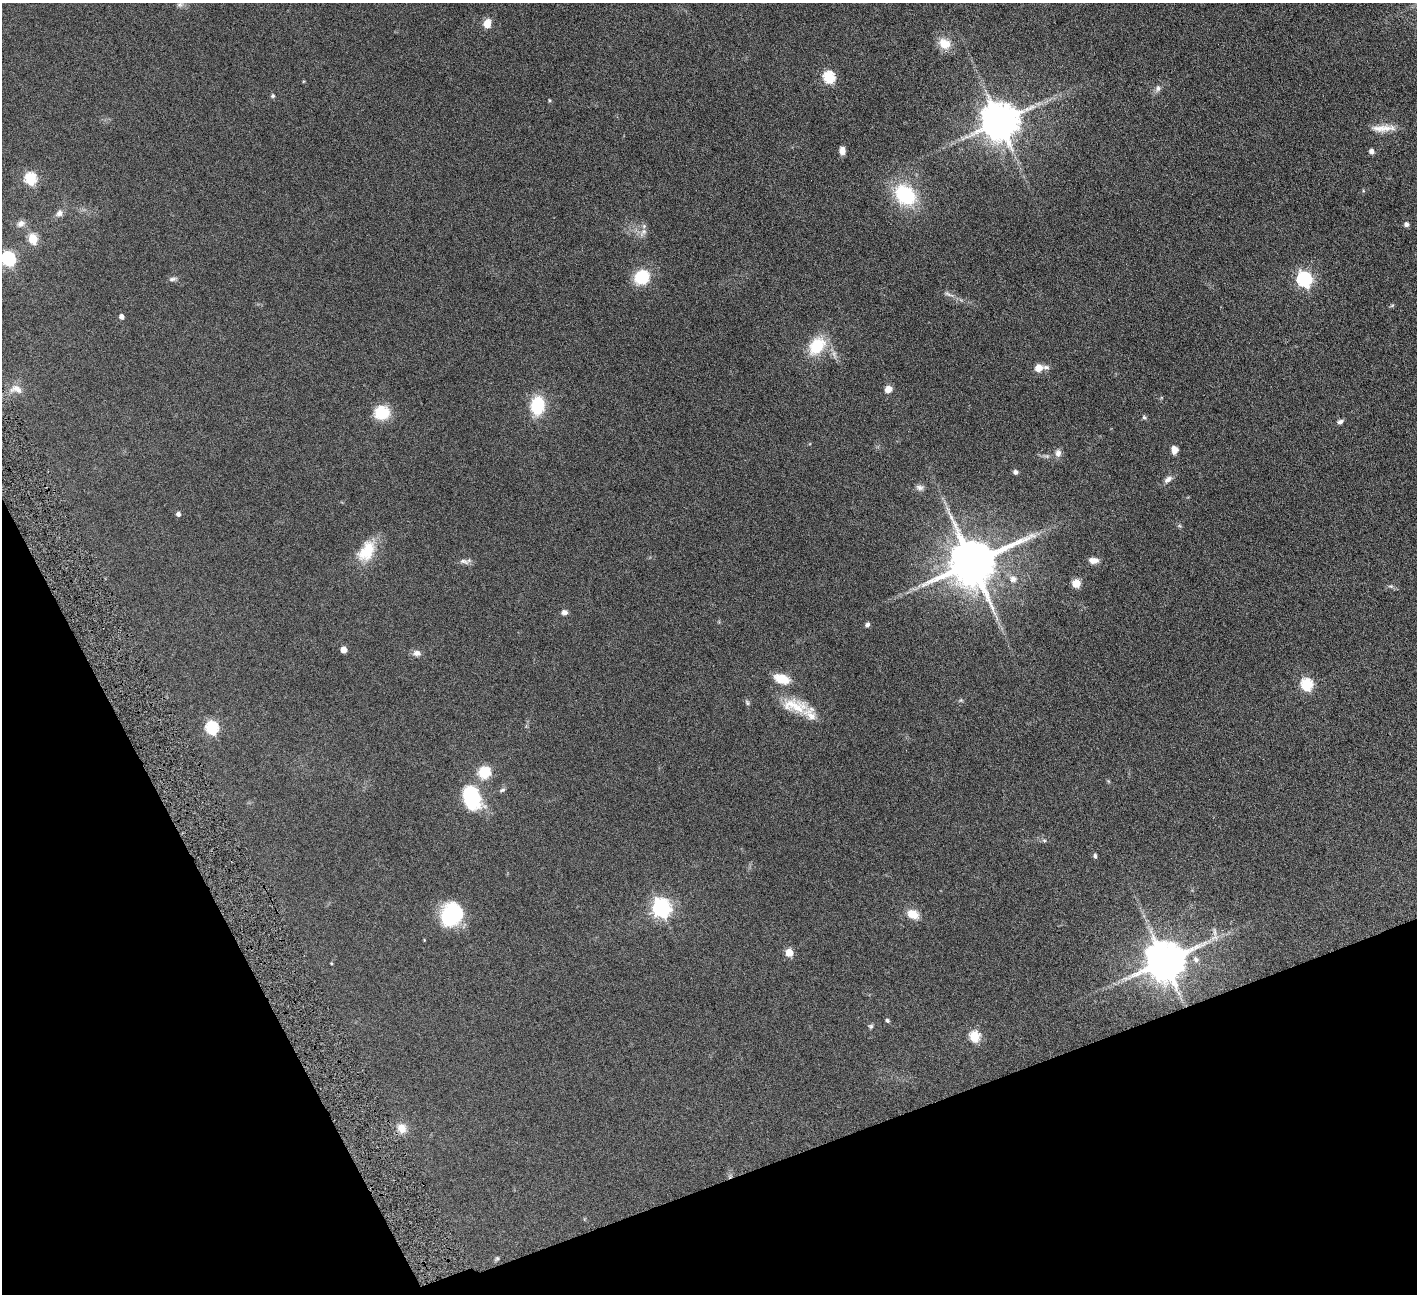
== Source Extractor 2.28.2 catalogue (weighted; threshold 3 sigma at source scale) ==
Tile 14 of 4 x 4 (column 2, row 4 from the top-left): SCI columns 1419-2833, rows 297-1588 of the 5666 x 5629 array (HDU 1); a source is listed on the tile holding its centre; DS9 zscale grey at full resolution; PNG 1419 x 1296 px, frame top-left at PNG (2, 3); no overlay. Shown black and unused: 19% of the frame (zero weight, under 4 of 8 exposures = <1% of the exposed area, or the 3 px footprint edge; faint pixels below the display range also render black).
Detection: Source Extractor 2.28.2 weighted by HDU 2 'WHT'; one run over the whole footprint, this tile lists its part. Background 0.128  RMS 0.0061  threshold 0.0249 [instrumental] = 3 sigma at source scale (4.09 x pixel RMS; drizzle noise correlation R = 1.36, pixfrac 0.8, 0.05/0.05 arcsec/px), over >= 5 px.
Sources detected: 80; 1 too faint to see at this stretch — not listed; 3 inside a brighter listed object's ellipse — not listed separately; the other 76 listed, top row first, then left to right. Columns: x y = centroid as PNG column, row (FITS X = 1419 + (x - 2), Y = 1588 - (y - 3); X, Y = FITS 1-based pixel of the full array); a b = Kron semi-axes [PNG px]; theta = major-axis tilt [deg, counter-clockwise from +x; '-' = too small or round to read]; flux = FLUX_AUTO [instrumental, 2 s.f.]
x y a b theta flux
180 4 9 7 23 1.9
487 23 9 7 82 5.7
944 44 17 13 -29 8
829 77 6 6 - 53
1158 88 9 7 73 2
273 96 5 5 - 0.98
549 100 5 3 - 0.52
999 122 11 11 - 1600
1383 128 33 9 3 7.3
842 150 9 7 -88 3
1371 151 6 5 - 1.8
30 179 6 6 - 50
905 195 19 15 -42 41
59 213 11 8 56 2.5
21 224 11 8 29 2.6
1406 225 5 4 - 2.1
643 232 14 7 56 2.8
33 239 6 5 - 26
8 259 7 6 - 94
642 277 15 13 38 21
172 279 10 5 10 1.5
1304 279 7 6 - 120
949 294 17 4 -21 2.2
1392 305 6 3 20 0.66
121 317 5 4 - 2.4
817 346 23 16 52 19
1039 368 9 8 - 5.6
16 389 19 11 -9 5.3
888 389 7 7 - 4.5
537 406 13 9 86 32
382 413 18 15 11 13
1144 417 6 5 - 0.85
1340 422 7 5 19 1.6
1174 450 9 7 -89 3.4
1058 453 11 8 87 2.7
1015 472 6 5 - 1.4
1168 479 12 7 35 2.6
920 488 11 8 -4 2.2
178 514 5 4 - 2
1179 526 6 4 17 0.67
367 551 30 18 59 16
1093 560 11 6 -3 4.1
464 561 15 7 -13 2.3
972 563 14 13 - 3100
1013 579 10 9 - 3.5
1076 584 5 5 - 16
1391 586 7 5 -7 1.1
564 612 7 6 - 2
867 625 6 5 - 1.4
344 650 5 5 - 6.2
417 653 11 8 -7 2.6
781 679 15 9 -19 12
1306 685 6 6 - 50
961 700 6 4 71 0.72
747 703 8 5 -51 1
795 706 36 18 -14 15
212 728 7 6 - 64
484 772 9 8 - 20
1108 781 6 4 -71 0.59
502 790 9 5 23 1.1
472 797 23 15 -72 43
1044 840 6 4 -1 0.82
1095 856 7 4 -82 1
661 908 7 7 - 230
452 914 22 19 57 44
913 914 13 9 -23 7.7
1214 937 14 8 19 3.7
789 953 5 5 - 13
1196 959 10 8 -65 2.4
1165 962 11 11 - 1900
331 963 4 3 - 0.45
887 1021 5 4 - 1.1
871 1026 7 6 - 1
974 1037 6 5 - 36
402 1128 14 12 -58 5.5
497 1258 6 5 - 0.88
Isophote crosses this tile's border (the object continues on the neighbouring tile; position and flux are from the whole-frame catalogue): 1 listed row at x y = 8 259